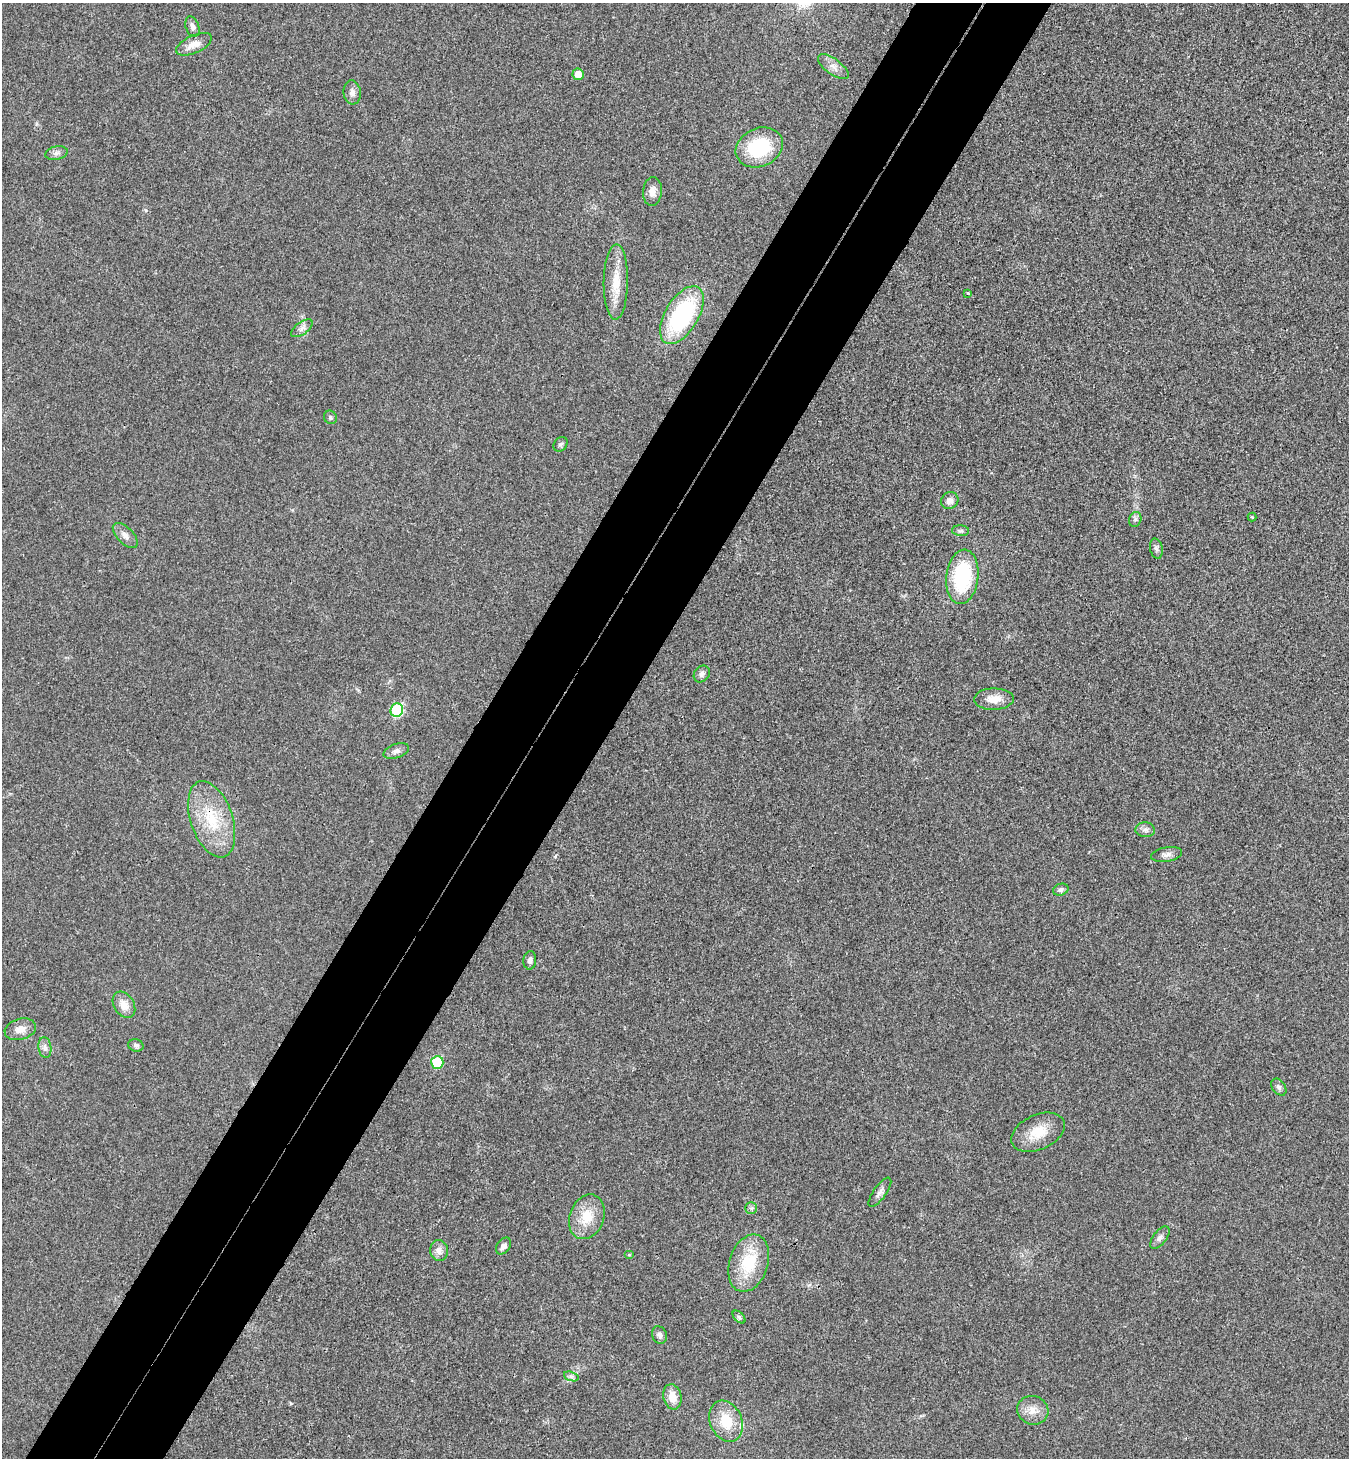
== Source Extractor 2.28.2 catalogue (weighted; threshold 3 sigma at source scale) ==
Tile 7 of 4 x 4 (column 3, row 2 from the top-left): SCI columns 2892-4238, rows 2954-4409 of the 5922 x 5901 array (HDU 1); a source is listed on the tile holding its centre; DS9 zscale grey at full resolution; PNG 1351 x 1460 px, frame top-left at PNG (2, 3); each listed source drawn as its Kron ellipse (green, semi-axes under 4 px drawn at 4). Shown black and unused: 10% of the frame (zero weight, under 3 of 4 exposures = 6% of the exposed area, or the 3 px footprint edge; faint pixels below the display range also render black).
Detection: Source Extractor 2.28.2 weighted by HDU 2 'WHT'; one run over the whole footprint, this tile lists its part. Background 0.0196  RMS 0.0064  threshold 0.0286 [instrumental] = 3 sigma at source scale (4.5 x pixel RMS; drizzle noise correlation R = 1.50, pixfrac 1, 0.05/0.05 arcsec/px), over >= 5 px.
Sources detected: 52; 1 inside a brighter listed object's ellipse — not listed separately; the other 51 listed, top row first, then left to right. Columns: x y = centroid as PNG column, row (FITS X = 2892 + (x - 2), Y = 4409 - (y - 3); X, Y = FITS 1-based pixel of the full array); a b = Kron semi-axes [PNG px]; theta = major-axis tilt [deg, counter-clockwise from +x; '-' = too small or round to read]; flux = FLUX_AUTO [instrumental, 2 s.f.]
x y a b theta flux
192 27 10 6 -70 3
194 44 19 8 24 6.8
833 67 18 8 -36 4.7
578 74 6 5 - 7.5
352 92 12 8 -83 3.2
759 147 24 19 24 39
56 153 11 6 11 2.7
652 192 14 9 84 4.9
616 282 38 12 89 15
968 293 3 3 - 0.67
682 315 32 16 59 74
302 328 12 6 36 2.8
330 417 7 6 - 1.2
560 444 8 6 50 1.5
950 501 9 8 - 3.5
1252 517 4 4 - 0.51
1135 519 8 6 70 1.6
961 531 8 5 -4 1.6
125 535 16 8 -45 4
1156 548 10 6 -77 2
962 577 27 16 83 50
702 674 9 7 49 2.2
994 699 20 10 1 8
397 710 7 6 - 42
396 751 13 7 20 2.8
212 819 39 21 -71 32
1145 830 10 7 -3 2.5
1166 854 15 7 10 3.2
1061 890 8 5 18 2
530 960 9 6 84 2.4
124 1005 14 10 -58 6.8
20 1029 16 10 16 5.9
136 1045 7 6 - 1.6
45 1047 10 6 -83 2.5
437 1062 6 6 - 25
1279 1087 9 6 -54 2
1038 1132 28 17 25 15
880 1192 17 6 54 3
751 1208 6 5 - 1.3
587 1217 23 17 69 16
1160 1237 13 6 53 2.6
503 1246 9 6 52 3.1
439 1251 10 9 - 4.4
629 1255 5 4 - 0.72
749 1263 29 19 72 28
739 1317 8 4 -45 1.3
659 1335 9 7 -64 2.3
571 1376 7 4 -19 1.6
672 1397 13 9 -76 8.3
1033 1410 16 14 -17 7.5
726 1421 21 16 -66 17
Overlapping masked pixels (flux is a lower limit): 1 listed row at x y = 212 819
Unlisted compact peaks at least as high as the median listed source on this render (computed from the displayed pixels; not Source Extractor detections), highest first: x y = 146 210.